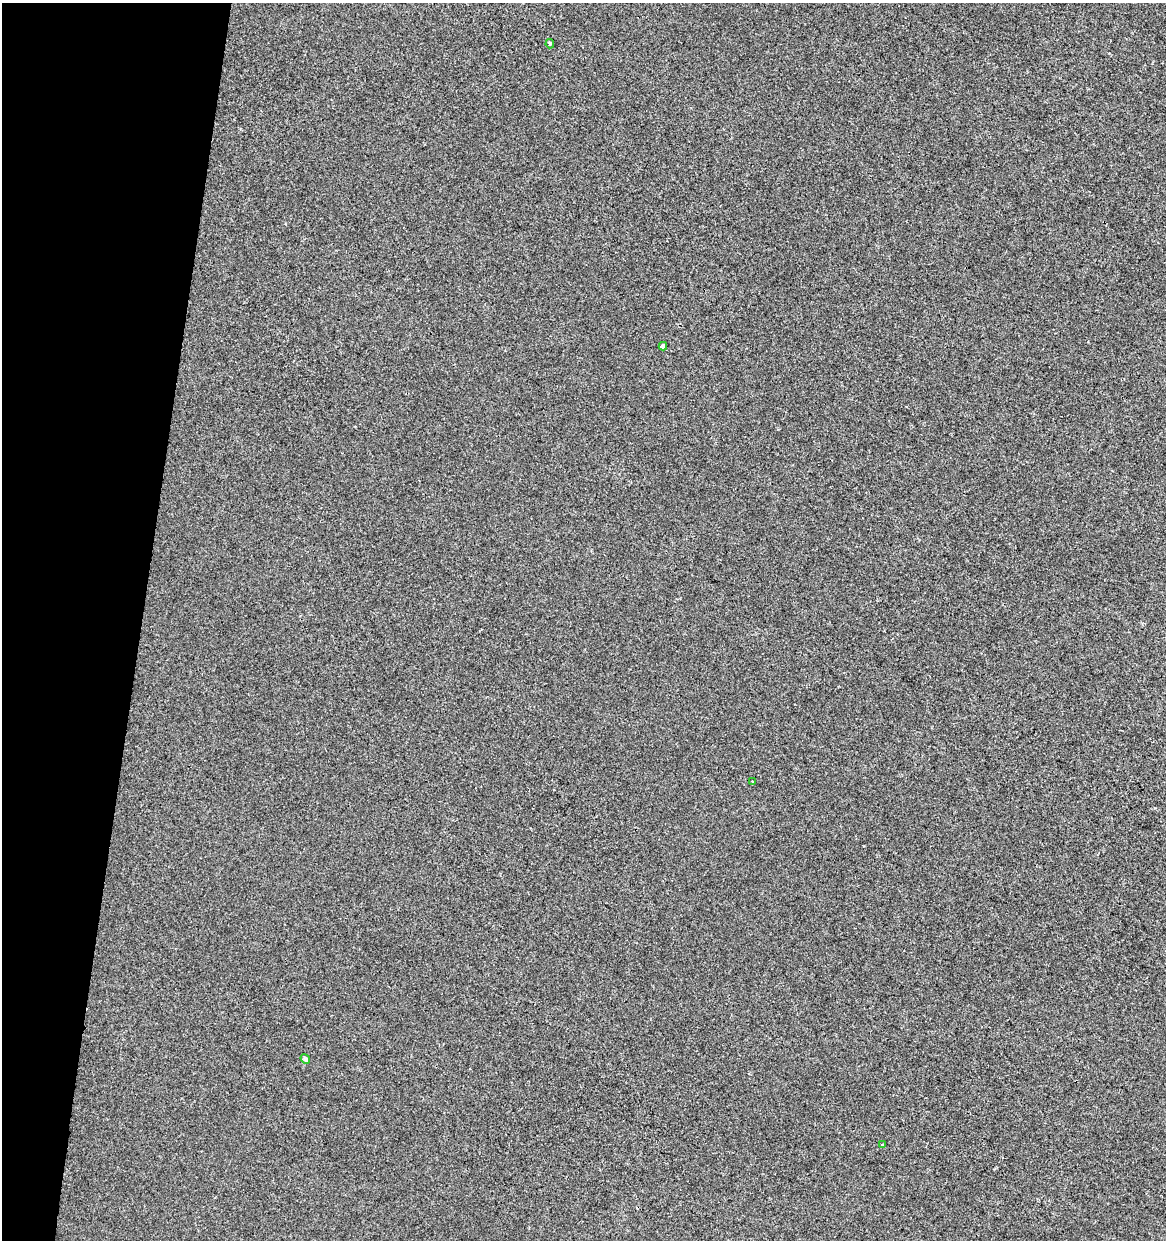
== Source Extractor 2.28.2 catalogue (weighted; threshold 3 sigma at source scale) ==
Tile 9 of 4 x 4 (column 1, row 3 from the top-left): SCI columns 283-1446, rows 1239-2476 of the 5159 x 4960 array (HDU 1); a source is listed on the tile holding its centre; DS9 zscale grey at full resolution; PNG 1168 x 1242 px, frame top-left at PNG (2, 3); each listed source drawn as its Kron ellipse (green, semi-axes under 4 px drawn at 4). Shown black and unused: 12% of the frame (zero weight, under 2 of 3 exposures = <1% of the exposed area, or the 3 px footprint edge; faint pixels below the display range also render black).
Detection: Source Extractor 2.28.2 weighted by HDU 2 'WHT'; one run over the whole footprint, this tile lists its part. Background -6.83e-05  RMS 0.0042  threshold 0.019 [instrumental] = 3 sigma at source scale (4.5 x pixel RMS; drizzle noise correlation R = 1.50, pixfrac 1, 0.0396/0.0396 arcsec/px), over >= 5 px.
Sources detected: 5; all 5 listed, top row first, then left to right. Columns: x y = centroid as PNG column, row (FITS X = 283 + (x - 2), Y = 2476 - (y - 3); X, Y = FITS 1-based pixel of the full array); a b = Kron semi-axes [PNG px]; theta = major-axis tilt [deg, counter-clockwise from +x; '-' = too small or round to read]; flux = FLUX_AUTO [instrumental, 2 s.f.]
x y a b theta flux
550 44 5 3 - 0.78
663 346 4 4 - 4.6
753 782 3 3 - 0.53
305 1059 5 4 - 1.4
883 1145 4 3 - 1.6